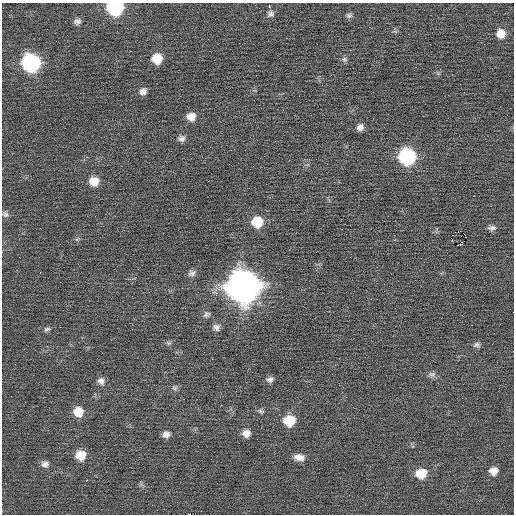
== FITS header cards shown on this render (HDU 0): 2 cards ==
NAXIS1  =                  512 / Axis length
NAXIS2  =                  512 / Axis length

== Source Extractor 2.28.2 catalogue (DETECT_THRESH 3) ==
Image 512 x 512 px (HDU 0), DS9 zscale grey, 1 PNG px = 1 image px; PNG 516 x 516 px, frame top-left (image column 1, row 512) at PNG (2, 3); no overlay
Background 0.0286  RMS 0.67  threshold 2.01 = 3 sigma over >= 5 px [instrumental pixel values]
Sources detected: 53; all 53 listed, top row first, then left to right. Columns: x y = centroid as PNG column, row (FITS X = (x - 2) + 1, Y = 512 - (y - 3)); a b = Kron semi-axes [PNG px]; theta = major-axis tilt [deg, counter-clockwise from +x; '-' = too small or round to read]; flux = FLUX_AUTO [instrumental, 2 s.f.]
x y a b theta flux
269 7 3 2 - 170
115 8 10 9 - 6300
270 14 9 9 - 180
349 15 8 7 - 130
77 21 9 7 17 180
395 31 7 4 -19 69
501 34 10 9 - 510
9 44 2 2 - 24
157 59 9 9 - 940
344 59 8 7 - 130
31 63 11 11 - 8600
438 73 6 4 -19 67
143 91 8 7 - 230
191 117 10 9 - 480
360 127 8 7 - 250
181 138 9 8 - 190
407 156 11 10 - 6400
94 181 10 10 - 620
5 214 9 7 -35 150
257 222 10 10 - 1300
437 228 3 2 - 300
492 228 10 6 3 180
460 231 3 2 - 810
465 235 3 2 - 550
77 239 7 4 18 73
459 245 6 2 17 83
482 255 2 2 - 26
40 272 2 2 - 34
192 273 11 7 25 190
243 286 14 14 - 77000
217 293 5 3 - 160
206 314 10 8 34 150
216 327 10 8 -10 210
47 329 8 6 25 120
168 343 8 6 0 100
477 345 9 7 -2 140
432 374 11 7 2 180
270 379 8 7 - 180
101 381 9 9 - 240
175 388 9 7 -56 130
221 405 3 2 - 83
261 411 9 6 -37 110
78 412 10 10 - 750
289 421 10 9 - 1300
246 433 9 8 - 360
166 434 8 7 - 260
80 455 10 9 - 840
299 457 13 8 -8 360
45 464 9 8 - 220
493 471 9 8 - 420
421 473 11 9 10 1000
86 480 3 2 - 110
189 514 2 2 - 1200
At the frame edge (FLAGS 8, measured only in part): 2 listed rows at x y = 115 8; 189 514